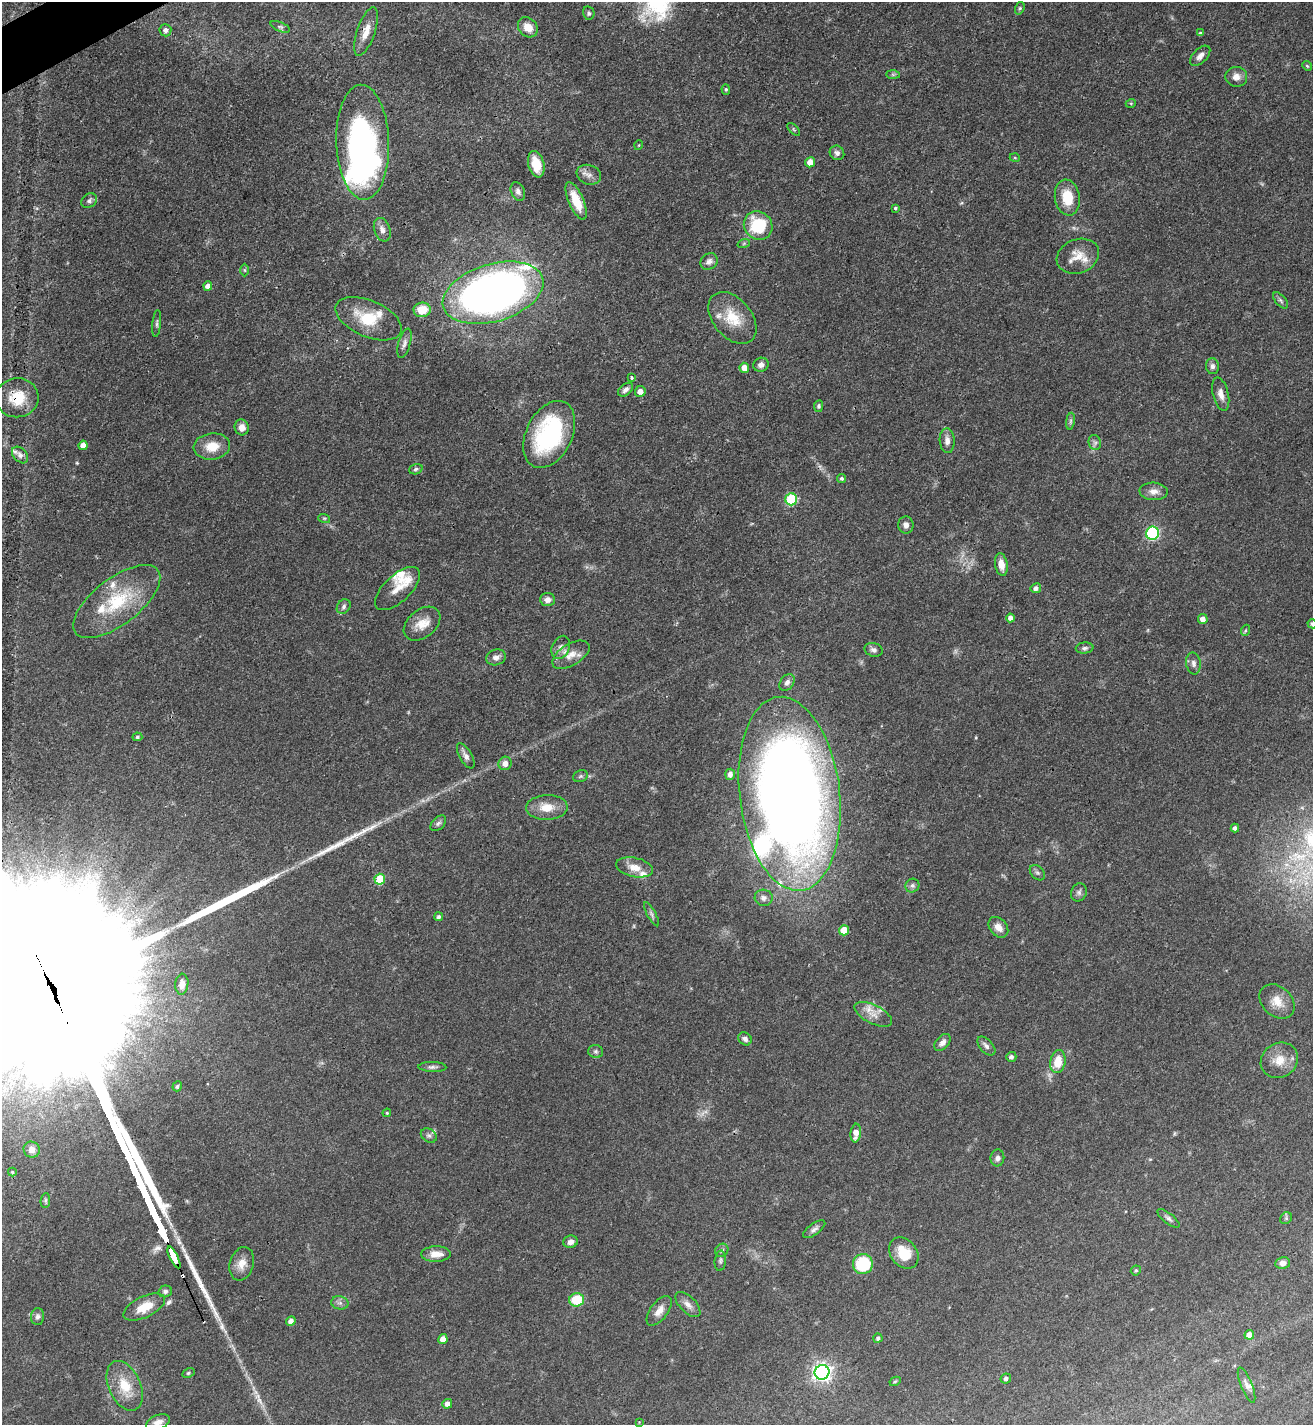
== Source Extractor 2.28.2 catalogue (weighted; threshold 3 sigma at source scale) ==
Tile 11 of 4 x 4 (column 3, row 3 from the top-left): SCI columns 2778-4088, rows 1428-2850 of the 5688 x 5698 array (HDU 1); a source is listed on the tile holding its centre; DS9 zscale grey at full resolution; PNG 1315 x 1427 px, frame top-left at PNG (2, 2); each listed source drawn as its Kron ellipse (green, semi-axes under 4 px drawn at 4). Shown black and unused: <1% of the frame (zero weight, under 3 of 4 exposures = <1% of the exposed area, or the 3 px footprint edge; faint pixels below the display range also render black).
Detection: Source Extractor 2.28.2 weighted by HDU 2 'WHT'; one run over the whole footprint, this tile lists its part. Background 0.0609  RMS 0.0039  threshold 0.0177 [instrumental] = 3 sigma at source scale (4.5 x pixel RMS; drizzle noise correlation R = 1.50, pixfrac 1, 0.05/0.05 arcsec/px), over >= 5 px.
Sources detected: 174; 1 too faint to see at this stretch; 2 inside a brighter object's white glare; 1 cosmic-ray / hot-pixel residue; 5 long thin detections or spike segments (spike, bleed or trail) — neither listed nor drawn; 12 inside a brighter listed object's ellipse — not listed separately; the other 153 listed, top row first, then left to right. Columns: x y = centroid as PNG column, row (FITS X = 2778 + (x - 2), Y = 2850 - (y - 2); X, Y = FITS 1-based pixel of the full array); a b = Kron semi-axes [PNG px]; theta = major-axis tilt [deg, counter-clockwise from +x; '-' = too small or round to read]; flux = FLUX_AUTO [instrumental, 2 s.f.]
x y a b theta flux
1020 8 6 4 72 0.66
589 13 7 5 -77 0.89
280 27 10 4 -23 0.84
528 27 11 9 -46 4.5
165 30 6 6 - 1.8
366 32 25 9 71 5.3
1200 33 4 3 - 0.5
1200 56 12 7 45 2.1
1307 66 5 4 - 0.5
893 75 7 4 0 0.68
1236 77 11 10 - 2.8
726 89 5 4 - 0.54
1131 103 5 3 - 0.37
794 129 8 3 -45 0.49
363 142 57 26 -88 100
639 145 5 3 - 0.3
837 153 7 7 - 1.4
1015 158 5 3 - 0.36
810 162 5 5 - 3.6
536 164 13 8 -75 8.6
589 175 12 9 -21 2.4
518 192 9 6 -65 1.6
1067 198 18 12 -81 9.9
89 201 8 6 40 1.1
576 201 20 7 -67 7.9
895 208 4 3 - 0.74
758 225 15 13 -46 21
382 230 12 8 -70 2.2
744 243 6 4 20 0.55
1078 256 22 17 22 6.8
709 261 9 7 37 2.1
245 270 6 4 -89 0.51
208 286 5 4 - 2.4
493 293 52 29 16 240
1281 300 10 5 -49 0.93
422 310 8 7 - 7.9
732 318 30 19 -50 11
369 319 35 18 -23 14
157 324 13 3 84 0.9
404 343 15 6 73 1.8
761 365 8 7 - 1.8
1212 366 8 6 -80 1.4
744 368 5 5 - 3.8
631 377 3 3 - 1.2
625 390 8 5 38 1.5
640 391 5 5 - 2.3
1221 394 17 7 -76 2.9
17 398 21 19 5 11
819 406 6 4 81 0.71
1070 421 8 4 82 0.84
242 427 8 7 - 2.7
549 434 36 23 64 50
947 441 12 7 -87 2.6
1095 442 8 6 -73 1.2
83 445 5 4 - 3.1
212 446 18 13 7 7.4
20 455 9 6 -46 1.7
416 469 7 5 19 0.8
842 478 4 4 - 0.69
1154 491 14 8 -4 2.8
791 499 6 6 - 25
324 518 6 4 -18 0.51
906 525 8 7 - 1.8
1153 533 6 6 - 47
1001 565 11 6 -80 3.7
1036 588 5 5 - 1.4
398 589 28 13 43 6
547 600 7 6 - 2
117 602 52 23 37 25
344 606 8 6 50 1
1010 618 4 4 - 1.7
1203 619 5 5 - 2.5
422 624 21 14 39 5.9
1312 624 5 4 - 0.76
1246 630 5 3 - 0.51
561 647 12 8 65 2.3
1085 648 9 5 8 1
874 650 9 6 -16 1.4
571 655 21 10 31 4.8
496 657 10 7 18 2
1193 663 11 7 -82 1.6
787 683 9 6 53 1.7
137 737 5 4 - 0.73
466 756 14 6 -61 2
505 763 7 6 - 2.7
730 774 5 5 - 1.9
580 776 8 5 22 0.86
790 794 97 50 -83 590
547 807 21 12 2 6.4
438 823 9 5 45 1.1
1235 828 4 4 - 1.2
635 867 19 9 -12 5.1
1037 873 9 6 -47 0.97
380 879 5 5 - 14
912 886 7 6 - 1.2
1079 892 9 7 67 1.4
764 898 9 8 - 1.9
651 914 13 4 -62 1.1
439 917 4 4 - 1.1
998 927 11 8 -49 3.4
844 930 5 5 - 8.8
182 984 10 6 84 2.6
1277 1001 20 14 -42 5.4
873 1014 20 9 -26 4.5
745 1039 7 6 - 1.4
942 1042 10 6 47 1.9
986 1046 11 6 -48 1.5
596 1051 7 6 - 0.89
1011 1057 5 5 - 1.3
1279 1060 19 17 33 6.4
1058 1062 11 7 79 7.5
432 1067 14 5 -2 1.3
177 1086 5 4 - 0.8
387 1113 4 3 - 0.38
856 1133 9 5 84 3.3
429 1136 8 6 -34 1.2
32 1150 8 8 - 2.1
997 1158 8 7 - 1.4
12 1172 4 4 - 0.49
45 1201 7 4 84 0.71
1168 1218 13 5 -38 1.2
1286 1218 6 5 - 0.67
814 1229 13 5 37 1.4
570 1242 7 6 - 1.9
722 1250 7 6 - 1.2
904 1253 17 13 -52 8.4
436 1254 15 7 1 4.7
174 1257 12 3 -63 790
720 1261 10 5 84 1.1
1283 1263 7 6 - 2.2
242 1264 17 12 73 4.1
863 1264 10 10 - 20
1136 1270 5 4 - 0.7
165 1291 7 6 - 1.2
577 1300 7 6 - 12
340 1303 9 6 -12 1.4
688 1304 16 8 -46 2.6
144 1307 22 10 25 8
659 1311 17 8 53 3.5
38 1317 8 6 88 1.4
291 1321 5 4 - 2.1
1249 1335 5 4 - 3.9
878 1338 4 4 - 0.95
443 1339 5 4 - 3.3
822 1372 7 7 - 170
188 1373 6 4 28 0.61
1006 1379 5 5 - 0.93
895 1381 6 4 29 0.48
1247 1385 19 5 -68 1.7
125 1386 26 16 -66 10
447 1404 5 5 - 2
158 1422 12 7 20 2.4
639 1422 3 3 - 0.26
Overlapping masked pixels (flux is a lower limit): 4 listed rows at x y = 366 32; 17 398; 174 1257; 577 1300
Isophote crosses this tile's border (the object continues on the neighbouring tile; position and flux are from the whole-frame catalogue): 2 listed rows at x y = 1312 624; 158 1422